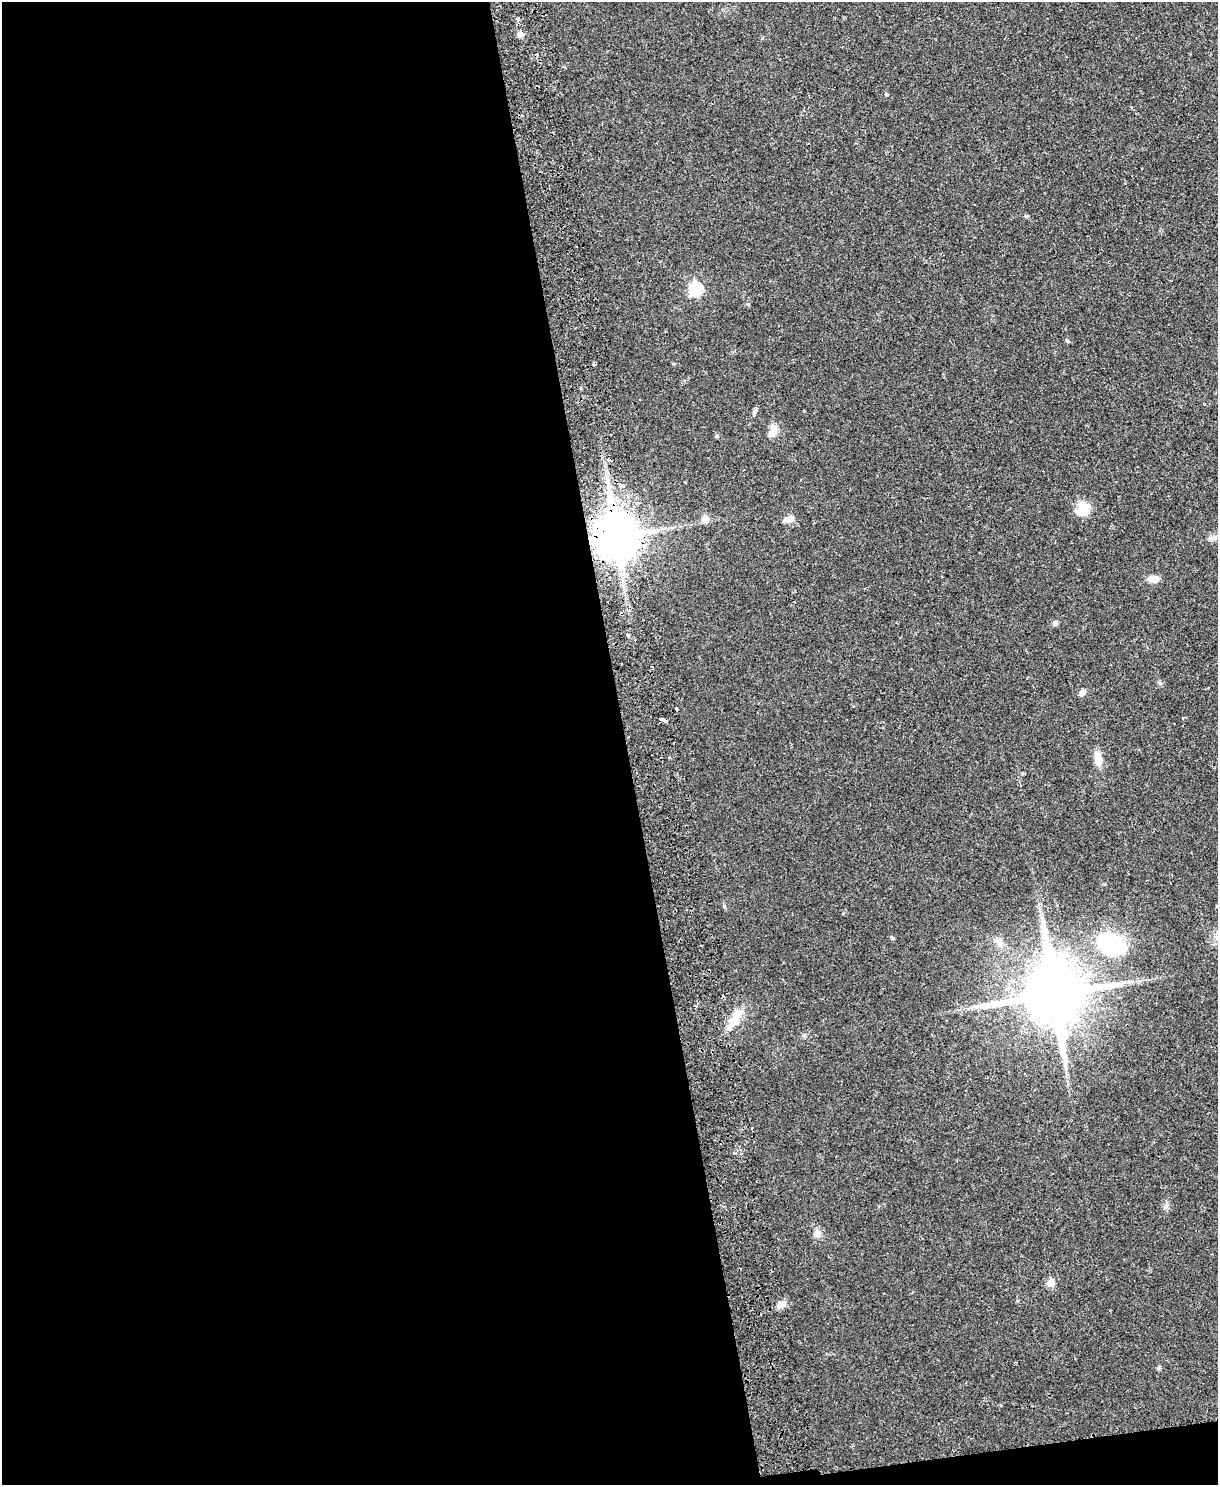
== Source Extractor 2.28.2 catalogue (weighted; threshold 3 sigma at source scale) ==
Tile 9 of 4 x 3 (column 1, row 3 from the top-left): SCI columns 57-1272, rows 158-1640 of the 4981 x 4874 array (HDU 1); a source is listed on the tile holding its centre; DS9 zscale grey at full resolution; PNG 1220 x 1487 px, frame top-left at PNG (2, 2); no overlay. Shown black and unused: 52% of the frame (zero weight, under 2 of 3 exposures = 3% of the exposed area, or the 3 px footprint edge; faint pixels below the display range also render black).
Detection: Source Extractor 2.28.2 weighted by HDU 2 'WHT'; one run over the whole footprint, this tile lists its part. Background 0.0313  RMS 0.0043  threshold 0.0194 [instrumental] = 3 sigma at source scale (4.5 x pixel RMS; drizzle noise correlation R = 1.50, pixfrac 1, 0.05/0.05 arcsec/px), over >= 5 px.
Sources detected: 32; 2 cosmic-ray / hot-pixel residue — not listed; the other 30 listed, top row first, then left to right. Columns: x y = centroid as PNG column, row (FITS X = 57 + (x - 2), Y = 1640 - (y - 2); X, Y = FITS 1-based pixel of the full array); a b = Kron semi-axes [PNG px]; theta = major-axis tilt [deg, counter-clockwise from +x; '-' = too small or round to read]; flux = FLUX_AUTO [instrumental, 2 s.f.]
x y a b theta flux
517 19 5 4 - 0.92
520 35 8 7 - 1.6
886 94 4 4 - 0.45
1026 216 5 5 - 0.52
696 289 7 6 - 29
1067 341 6 3 -20 0.44
773 430 16 9 80 3.4
622 485 4 3 - 3
1083 509 16 14 86 7.3
705 519 6 5 - 5.2
789 519 13 7 26 2.4
616 536 15 12 -82 1600
1212 538 13 3 5 1.2
1153 579 16 7 -1 2.6
621 614 3 3 - 1.1
1055 623 7 6 - 1.1
628 635 3 3 - 1.7
1082 692 8 6 43 1.7
677 709 3 3 - 0.84
663 719 7 3 -20 4.1
1098 758 16 8 -80 4.6
843 913 4 3 - 0.3
999 943 11 7 82 2.2
1110 944 22 15 -20 37
1053 994 18 16 -79 3300
735 1020 31 10 58 7.4
752 1128 3 2 - 1.4
817 1234 9 8 - 2
1051 1283 11 9 9 2.3
782 1304 12 7 45 2.4
Overlapping masked pixels (flux is a lower limit): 3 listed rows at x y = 616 536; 621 614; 663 719
Unlisted compact peaks at least as high as the median listed source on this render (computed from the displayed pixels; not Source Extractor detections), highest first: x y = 748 304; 1160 683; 716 436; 1166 1206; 804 1035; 754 411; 1158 1368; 891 937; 1017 1301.